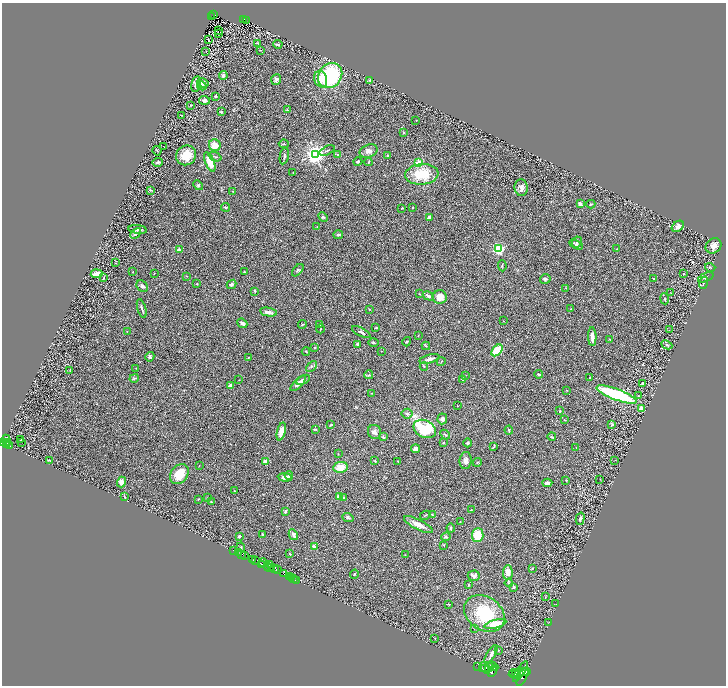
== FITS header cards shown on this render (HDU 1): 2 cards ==
NAXIS1  =                 1448
NAXIS2  =                 1367

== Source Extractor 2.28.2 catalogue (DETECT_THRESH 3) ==
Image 1448 x 1367 px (HDU 1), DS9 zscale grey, zoomed out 1/2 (1 PNG px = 2 x 2 image px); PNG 728 x 688 px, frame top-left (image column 1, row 1366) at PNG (2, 3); each listed source drawn as its Kron ellipse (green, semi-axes under 4 px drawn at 4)
Background 0.589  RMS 0.03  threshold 0.0907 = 3 sigma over >= 5 px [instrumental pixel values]
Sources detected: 297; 38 cannot appear on this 1/2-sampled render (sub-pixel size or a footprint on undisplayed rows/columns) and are neither listed nor drawn; the other 259 listed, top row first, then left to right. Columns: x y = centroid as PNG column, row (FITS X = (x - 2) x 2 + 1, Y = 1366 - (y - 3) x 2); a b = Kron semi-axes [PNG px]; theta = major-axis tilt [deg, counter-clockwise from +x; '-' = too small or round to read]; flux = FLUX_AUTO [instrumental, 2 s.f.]
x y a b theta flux
214 14 4 2 - 54
212 16 2 1 - 2.7
244 19 2 2 - 37
247 20 2 1 - 3.2
218 31 2 1 - 46
218 34 2 1 - 2.4
208 39 2 1 - 1.7
258 43 3 2 - 3.7
278 44 4 3 - 12
260 50 2 1 - 1.9
206 52 2 1 - 43
223 75 4 3 - 12
330 75 13 11 51 560
276 79 5 4 - 14
321 79 8 6 -73 60
370 80 4 3 - 5
203 83 6 4 -12 30
196 84 8 5 77 43
202 86 5 3 - 10
215 96 2 2 - 22
205 100 5 4 - 16
191 105 3 2 - 2.7
287 110 3 3 - 4.1
221 112 4 3 - 7.2
182 115 4 1 - 3.2
416 120 2 1 - 1.6
403 132 3 3 - 5.2
284 144 5 2 - 4.7
215 145 6 6 - 71
163 146 2 1 - 2.7
157 151 5 1 - 2.8
327 151 8 2 24 5.1
369 151 9 6 24 28
186 155 10 9 - 100
315 155 4 3 - 4300
338 155 3 3 - 6
388 155 4 3 - 5.7
284 156 8 3 79 9.9
215 157 7 3 -21 10
158 162 5 2 - 11
210 162 10 4 -68 92
358 162 4 4 - 6.7
368 162 4 2 - 7.2
419 163 2 2 - 140
293 173 2 1 - 1.6
422 174 16 10 5 170
198 185 5 3 - 8.2
521 188 8 6 -85 28
150 190 4 3 - 5.2
233 191 2 2 - 2.6
580 204 4 2 - 29
591 204 4 3 - 7.7
225 207 4 3 - 5.9
402 208 2 2 - 4.5
412 208 2 2 - 4.1
323 217 5 3 - 8.3
429 217 4 3 - 10
678 226 7 5 38 29
317 227 2 2 - 2.2
138 229 9 4 -7 20
136 233 6 3 42 14
338 235 5 3 - 10
577 242 6 4 64 14
576 245 7 4 -28 11
714 246 8 7 - 33
498 249 3 3 - 1000
617 249 2 2 - 2.3
179 250 4 3 - 17
116 263 2 2 - 2.2
502 266 5 2 - 4.9
710 267 5 3 - 6.6
298 270 7 3 50 6.8
133 272 2 2 - 4
244 272 2 2 - 4.2
97 274 6 3 6 53
154 274 2 2 - 3.9
683 274 4 3 - 4.8
187 276 2 1 - 2.7
706 277 8 3 23 8.1
103 278 4 2 - 3.4
545 279 5 5 - 11
654 279 3 2 - 4.1
704 283 6 4 71 14
197 284 2 2 - 3.7
231 284 5 4 - 11
142 286 6 5 - 16
566 288 3 2 - 2.9
255 291 3 2 - 6.6
671 293 2 1 - 1.6
419 294 3 2 - 2.3
428 296 6 3 -29 19
440 297 7 7 - 55
665 299 5 3 - 8.7
142 308 10 2 -74 14
369 309 3 2 - 3.9
571 309 2 2 - 3.3
268 312 8 3 -11 24
503 321 3 2 - 2.4
242 323 5 3 - 14
303 324 5 2 - 4.2
320 324 2 2 - 2
376 328 3 3 - 4
320 329 4 2 - 3.7
669 330 2 1 - 1.8
127 332 2 2 - 2.7
361 332 10 3 -27 13
418 336 3 2 - 2.3
592 337 9 3 -89 36
610 339 4 2 - 5.5
407 342 5 2 - 4.2
373 343 5 2 - 5.9
358 344 4 3 - 12
667 345 6 4 -25 7.7
426 346 4 2 - 3.7
315 347 2 2 - 7.3
497 350 7 4 49 150
306 351 4 2 - 3.6
381 351 2 2 - 2.7
150 357 5 4 - 14
248 357 3 2 - 2.8
429 359 10 3 16 25
441 362 4 2 - 3.7
311 366 6 3 45 9.3
424 366 4 3 - 6
136 368 2 2 - 2.1
70 371 2 2 - 2.2
539 374 4 2 - 7.6
369 375 4 4 - 6.9
466 375 2 1 - 1.9
134 378 5 3 - 7.7
590 378 3 2 - 5.5
239 380 2 1 - 1.7
303 380 7 3 29 15
462 380 4 2 - 3
642 383 4 2 - 7
298 384 9 4 44 32
230 386 4 3 - 21
567 390 3 2 - 2.7
371 393 2 1 - 2.4
617 395 21 5 -21 500
638 396 3 3 - 3.6
457 406 2 2 - 2
641 408 2 2 - 130
560 411 3 2 - 4.2
407 414 5 5 - 15
442 419 5 5 - 20
564 420 2 2 - 2.1
331 425 3 2 - 4.7
612 425 4 4 - 9.6
315 429 3 2 - 5.3
425 429 12 8 -26 400
509 430 4 3 - 5.7
281 431 9 4 75 55
374 432 7 6 - 24
445 434 5 3 - 6.9
383 437 3 3 - 11
552 437 4 2 - 5.7
6 440 5 3 - 1100
21 440 2 1 - 1.9
3 442 3 2 - 710
21 442 2 1 - 2.2
443 442 3 2 - 3.7
7 443 4 2 - 180
468 443 4 3 - 9.4
7 445 2 2 - 180
9 446 2 2 - 250
494 447 3 2 - 4.7
576 448 3 2 - 3.3
415 449 4 4 - 17
338 454 2 1 - 1.7
615 460 2 1 - 2.4
50 461 3 2 - 2.8
375 461 3 2 - 4.8
398 461 3 2 - 2.8
466 461 8 6 84 29
266 462 3 3 - 41
477 462 4 2 - 3.7
199 466 2 1 - 1.3
340 467 7 5 11 91
179 474 11 8 52 130
289 475 4 2 - 11
285 477 7 4 -5 26
600 479 3 2 - 2.1
566 480 3 3 - 4.1
121 482 5 4 - 45
547 483 5 3 - 20
234 491 2 2 - 3.2
124 496 4 3 - 5
339 496 4 3 - 49
344 497 2 2 - 9.4
208 498 3 2 - 2.7
198 499 3 2 - 4.6
211 502 2 2 - 3.8
471 510 3 2 - 2.3
285 511 2 2 - 19
425 515 5 2 - 5
432 515 4 3 - 4
348 517 6 4 -20 8.8
580 519 6 4 75 13
460 522 2 2 - 2
418 525 16 5 -27 50
451 528 4 2 - 11
262 534 2 2 - 18
293 535 6 3 -61 20
478 535 7 6 - 110
239 536 3 3 - 6.8
446 537 4 4 - 6.9
444 545 3 3 - 4.5
241 547 5 2 - 3.7
314 547 4 3 - 29
234 551 2 2 - 90
238 553 3 2 - 190
242 554 3 2 - 890
290 554 3 2 - 5
405 555 3 2 - 2.5
245 556 3 2 - 72
252 560 2 1 - 79
256 561 3 2 - 640
263 562 4 2 - 730
261 564 2 1 - 580
269 564 4 2 - 610
268 567 5 1 - 190
271 568 3 1 - 340
275 568 3 2 - 1000
532 568 3 2 - 2.9
277 570 3 2 - 850
508 572 7 5 88 41
284 574 3 2 - 1100
354 574 4 2 - 4.9
289 576 4 2 - 560
474 576 6 5 - 20
291 578 2 2 - 37
294 579 2 2 - 87
296 580 2 1 - 49
509 583 4 4 - 6.3
468 585 4 2 - 5.3
514 587 3 3 - 6.8
545 597 2 2 - 1.9
449 604 3 2 - 4.8
556 604 2 1 - 1.6
484 613 22 16 -34 320
548 622 3 2 - 3.1
495 624 11 4 15 91
474 629 2 1 - 1.4
435 639 2 2 - 2.6
498 650 2 2 - 5.6
491 654 10 4 59 23
478 666 2 1 - 250
489 667 5 3 - 4100
493 667 5 3 - 4400
483 668 3 2 - 4000
485 668 6 3 -56 8100
492 671 6 3 59 3800
520 671 12 3 56 6800
526 671 3 1 - 910
523 672 5 3 - 3100
513 673 5 2 - 5700
516 674 3 2 - 4100
523 677 10 3 63 4500
At the frame edge (FLAGS 8, measured only in part): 1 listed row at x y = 3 442
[38 sub-pixel or undisplayed-footprint detections neither listed nor drawn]